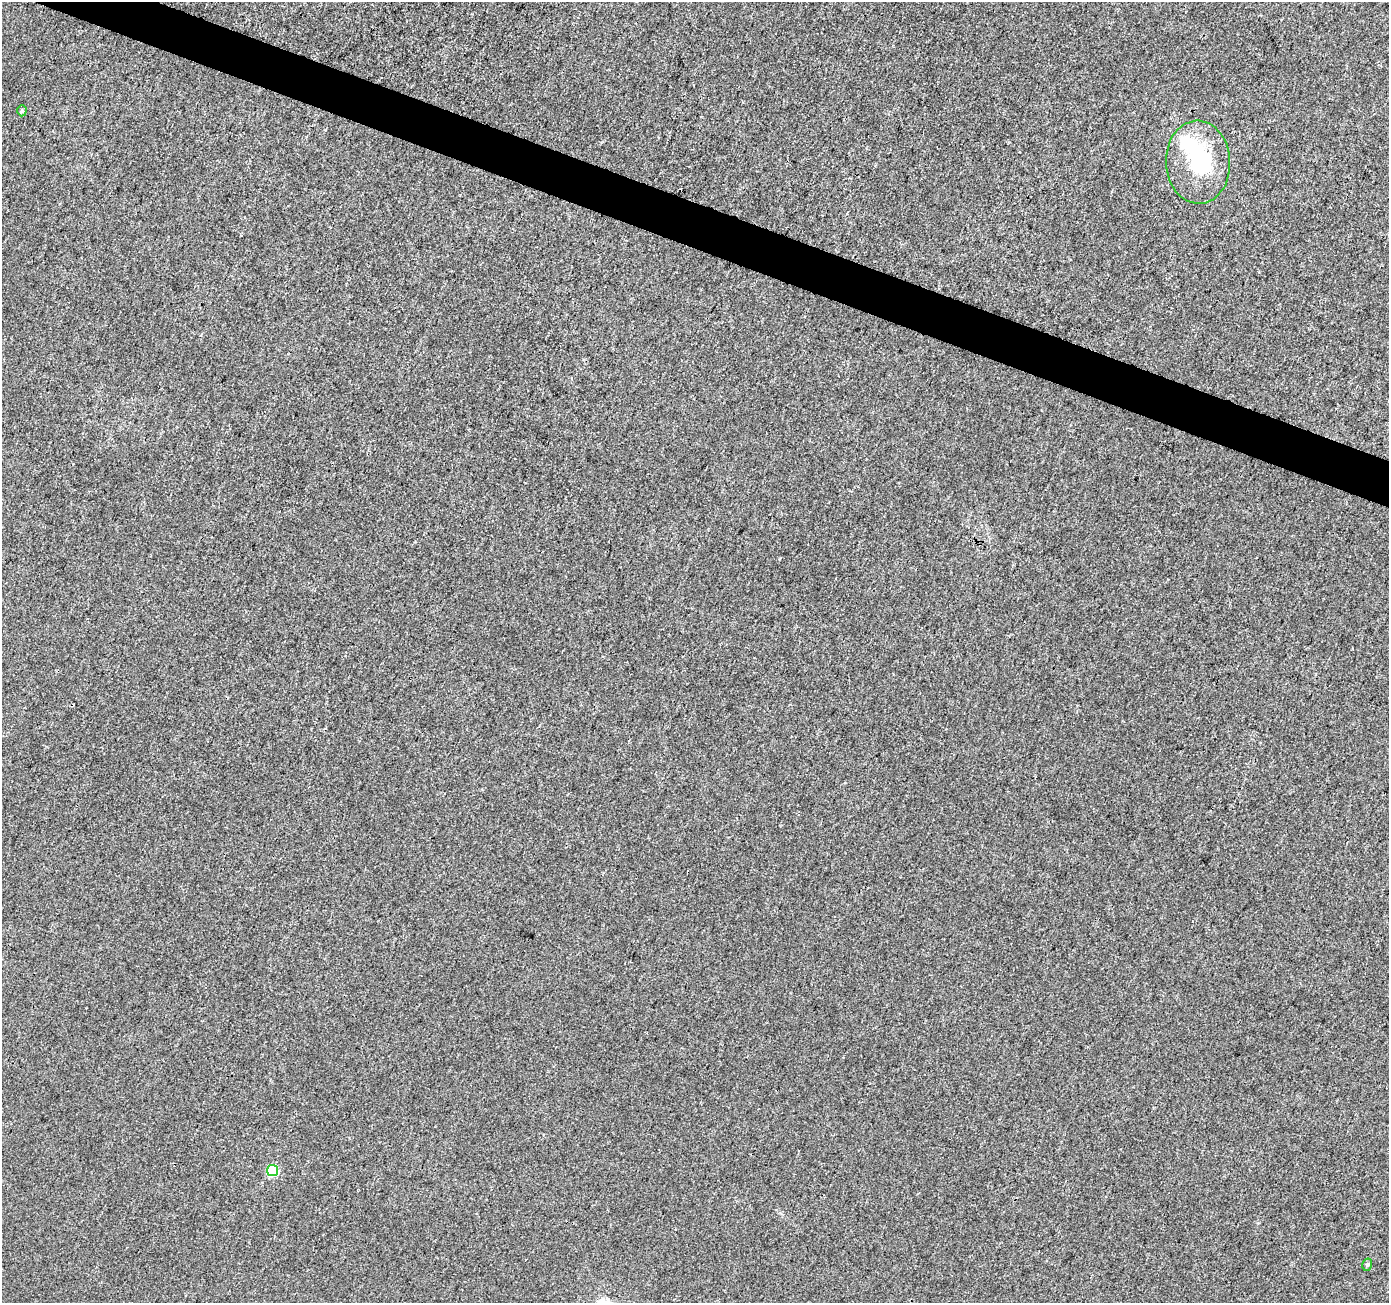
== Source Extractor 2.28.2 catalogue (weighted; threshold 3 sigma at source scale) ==
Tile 11 of 4 x 4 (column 3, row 3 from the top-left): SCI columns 2782-4168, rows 1513-2813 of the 5565 x 5694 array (HDU 1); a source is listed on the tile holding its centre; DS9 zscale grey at full resolution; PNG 1391 x 1305 px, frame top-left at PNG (2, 2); each listed source drawn as its Kron ellipse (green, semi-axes under 4 px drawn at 4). Shown black and unused: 3% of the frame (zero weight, under 3 of 4 exposures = <1% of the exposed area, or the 3 px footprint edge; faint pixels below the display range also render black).
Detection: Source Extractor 2.28.2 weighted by HDU 2 'WHT'; one run over the whole footprint, this tile lists its part. Background 0.00203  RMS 0.0032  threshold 0.0146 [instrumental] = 3 sigma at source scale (4.5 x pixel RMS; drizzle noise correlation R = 1.50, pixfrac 1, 0.0396/0.0396 arcsec/px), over >= 5 px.
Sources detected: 7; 1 inside a brighter object's white glare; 2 cosmic-ray / hot-pixel residue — neither listed nor drawn; the other 4 listed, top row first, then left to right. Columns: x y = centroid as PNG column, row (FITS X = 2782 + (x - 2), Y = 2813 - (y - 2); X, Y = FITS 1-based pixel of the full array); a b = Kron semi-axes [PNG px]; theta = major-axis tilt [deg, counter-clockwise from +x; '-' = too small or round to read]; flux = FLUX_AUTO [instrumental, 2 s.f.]
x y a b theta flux
22 111 5 4 - 0.45
1198 162 41 32 -87 24
272 1171 5 5 - 22
1367 1265 6 5 - 0.56